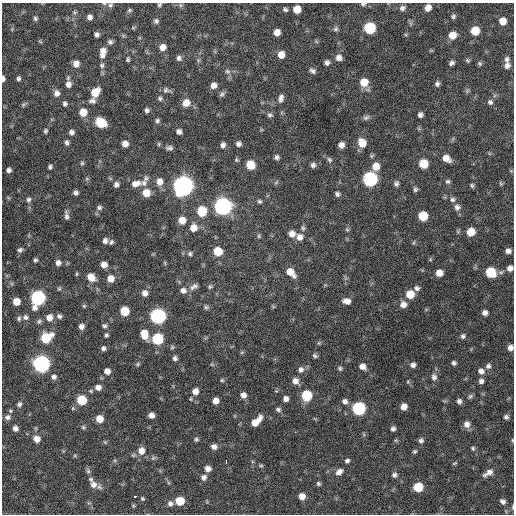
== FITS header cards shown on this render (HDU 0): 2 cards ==
NAXIS1  =                  512 / Axis length
NAXIS2  =                  512 / Axis length

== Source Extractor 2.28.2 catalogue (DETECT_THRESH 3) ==
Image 512 x 512 px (HDU 0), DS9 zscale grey, 1 PNG px = 1 image px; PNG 516 x 516 px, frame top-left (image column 1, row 512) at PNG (2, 3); no overlay
Background 285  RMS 18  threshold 53.9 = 3 sigma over >= 5 px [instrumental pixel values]
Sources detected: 235; all 235 listed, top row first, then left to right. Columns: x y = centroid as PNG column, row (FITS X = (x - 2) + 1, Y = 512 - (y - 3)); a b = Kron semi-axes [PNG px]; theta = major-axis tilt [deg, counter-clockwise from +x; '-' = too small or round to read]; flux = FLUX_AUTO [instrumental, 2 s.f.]
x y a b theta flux
363 4 7 4 0 2400
110 5 7 5 17 2500
159 5 5 4 - 1700
180 5 6 4 -71 1500
402 8 7 6 - 3900
428 8 7 5 56 8300
285 9 6 5 - 2400
297 9 6 6 - 16000
129 10 6 4 23 1800
453 16 6 5 - 2300
89 17 5 5 - 4400
35 18 6 6 - 2400
156 21 6 6 - 2800
503 21 6 6 - 12000
370 28 7 7 - 73000
336 29 7 6 - 2800
475 31 7 6 - 23000
277 32 6 6 - 8900
96 34 4 4 - 3400
452 35 7 7 - 14000
110 42 7 6 - 2900
162 47 6 6 - 8000
102 52 10 8 66 7500
281 55 7 6 - 11000
102 56 6 5 - 3400
179 58 7 6 - 3400
339 58 8 7 - 5500
128 59 4 3 - 1800
507 59 8 6 80 3700
468 60 6 4 -35 1600
327 62 6 6 - 3500
451 63 5 4 - 3100
480 63 6 5 - 1900
76 64 7 7 - 7400
102 65 7 6 - 2700
507 66 7 6 - 4800
227 71 8 6 -30 3600
312 71 7 5 -35 3400
3 78 6 3 -89 4500
18 78 5 5 - 2600
364 82 8 8 - 17000
68 84 7 6 - 6200
437 84 6 6 - 3000
213 85 7 6 - 6300
166 90 9 8 - 3600
467 91 5 5 - 1900
95 92 8 6 55 21000
57 93 8 7 - 5600
222 94 8 6 39 2700
160 98 6 5 - 2300
281 98 10 6 81 4600
92 101 9 6 -1 3700
490 102 7 6 - 2900
186 103 9 8 - 11000
23 104 9 5 31 2100
65 104 6 5 - 2800
147 110 5 5 - 2800
83 112 7 7 - 16000
270 115 7 5 3 2600
420 115 5 5 - 3700
366 117 9 6 28 3100
157 121 6 5 - 2400
101 123 8 7 - 39000
45 131 5 4 - 2100
71 132 6 5 - 3900
179 132 5 5 - 3900
67 142 6 5 - 3100
362 143 9 8 - 16000
125 144 5 5 - 8100
238 144 5 5 - 3800
223 145 6 5 - 4000
341 145 6 5 - 6400
169 148 9 5 1 3300
277 157 5 5 - 3300
446 158 10 7 -30 9700
329 160 8 6 -45 2900
82 163 5 5 - 1800
423 164 7 7 - 24000
250 165 7 7 - 24000
313 165 6 6 - 3300
376 166 8 7 - 14000
50 167 5 4 - 2500
9 170 5 5 - 3600
87 179 6 4 -18 1500
370 179 8 7 - 230000
448 181 6 6 - 2400
160 182 9 8 - 9000
276 182 6 4 20 1600
144 183 10 9 - 7000
136 184 13 8 15 9800
396 184 7 6 - 3100
501 184 6 4 -19 1500
116 185 6 5 - 3700
183 186 8 8 - 890000
472 186 6 4 -73 1900
415 189 6 5 - 2400
76 193 5 4 - 3000
146 193 7 7 - 17000
337 194 6 6 - 2900
452 199 7 7 - 3400
28 200 7 6 - 3300
259 201 6 5 - 2100
223 206 8 8 - 500000
457 207 8 8 - 4700
99 208 7 6 - 2700
202 211 8 7 - 35000
66 216 10 5 -85 3800
423 216 7 6 - 33000
182 220 7 7 - 12000
193 227 8 8 - 12000
303 228 7 6 - 2600
347 230 6 5 - 1900
471 232 7 6 - 21000
292 234 8 7 - 7500
259 236 5 5 - 1700
299 237 8 7 - 7000
105 241 6 5 - 4200
111 242 7 5 60 2400
20 250 8 5 30 3000
218 251 7 7 - 29000
508 251 6 5 - 4700
190 254 6 6 - 2300
35 260 4 4 - 2300
58 263 6 6 - 4800
165 263 6 3 -72 1300
104 265 6 5 - 8200
510 268 7 7 - 5900
291 272 11 7 -47 14000
490 272 7 7 - 46000
439 273 6 6 - 10000
76 274 6 4 90 1300
91 277 9 7 -45 12000
110 279 7 7 - 10000
194 286 11 6 33 4200
210 287 6 5 - 2000
417 288 7 7 - 3800
59 289 5 5 - 1600
183 290 8 8 - 5300
145 293 7 6 - 6100
410 294 7 7 - 22000
38 298 8 7 - 240000
347 301 9 6 -12 6900
16 302 6 6 - 14000
403 304 8 7 - 7300
84 306 5 5 - 1600
206 307 6 5 - 2100
124 311 6 6 - 31000
485 313 5 5 - 4800
59 316 7 6 - 3200
158 316 7 7 - 320000
26 317 7 7 - 3300
49 317 8 7 - 8900
19 318 7 5 77 2300
39 321 7 5 57 2400
81 326 6 5 - 5100
104 326 6 5 - 2400
144 334 8 6 -75 19000
106 335 5 5 - 2000
463 336 6 6 - 2700
46 338 9 7 30 43000
157 339 7 7 - 74000
319 343 5 5 - 1500
103 348 5 5 - 3000
510 348 6 6 - 5400
242 352 6 4 19 1400
315 356 6 5 - 2400
175 358 6 5 - 3200
454 363 5 5 - 2600
41 364 7 7 - 430000
138 364 6 5 - 1800
413 365 6 6 - 4000
362 366 6 6 - 7000
488 366 7 6 - 3500
340 368 5 5 - 2100
301 369 8 7 - 4400
107 371 6 6 - 6400
481 371 8 7 - 5900
54 377 6 6 - 3700
434 377 9 7 -77 4400
222 380 5 5 - 1600
295 381 8 7 - 6600
481 381 6 6 - 4000
98 387 7 7 - 5800
195 391 7 7 - 7800
243 395 6 6 - 6200
306 395 7 7 - 53000
470 396 7 5 48 2200
286 399 5 5 - 5000
82 400 6 6 - 41000
216 401 6 5 - 7400
345 401 7 6 - 4300
459 401 6 5 - 3500
19 404 6 5 - 2800
404 407 6 5 - 8400
359 408 7 7 - 150000
278 409 6 5 - 2700
151 415 5 5 - 6100
7 417 8 7 - 4600
506 417 5 5 - 3000
99 419 6 6 - 15000
256 421 13 6 43 15000
467 424 8 8 - 7000
83 427 6 5 - 1700
15 429 5 5 - 4800
393 429 5 4 - 3100
37 439 7 6 - 8700
196 439 5 5 - 2000
421 440 6 6 - 3200
512 440 5 3 - 1000
105 442 5 5 - 1400
214 447 6 6 - 5100
473 448 6 5 - 1900
141 451 9 8 - 10000
415 451 5 4 - 1800
153 458 7 4 45 1900
226 461 3 2 - 4600
347 461 6 5 - 2700
454 463 6 4 20 1300
261 466 6 4 0 1500
208 469 7 6 - 5700
88 471 7 5 -44 2400
339 472 10 6 37 5800
488 473 13 6 31 7100
394 475 6 5 - 2900
204 477 7 6 - 4400
318 483 6 4 -45 2000
93 484 10 10 - 8200
418 487 6 6 - 40000
302 496 6 5 - 8900
134 497 3 3 - 8000
142 499 5 5 - 1600
180 501 6 6 - 26000
503 501 7 5 -34 3700
170 504 7 7 - 4100
513 507 7 3 86 1800
At the frame edge (FLAGS 8, measured only in part): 8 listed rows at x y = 363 4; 110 5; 159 5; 3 78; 510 268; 510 348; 512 440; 513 507